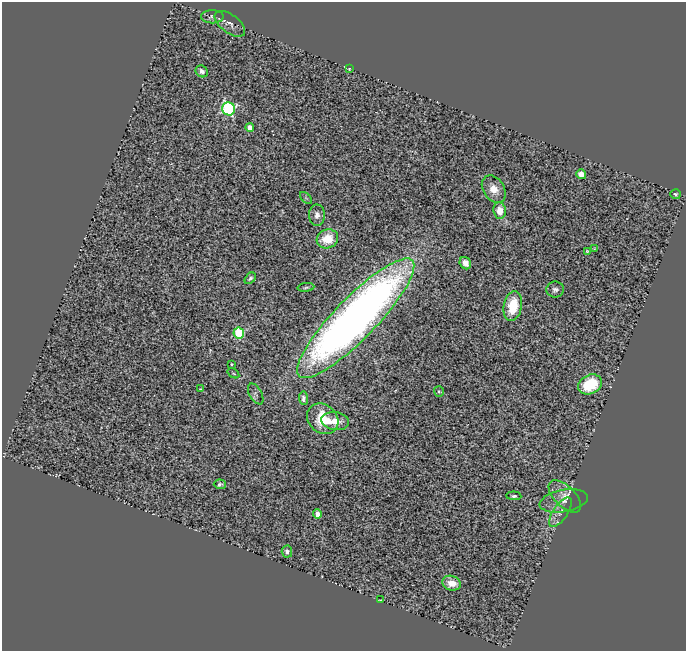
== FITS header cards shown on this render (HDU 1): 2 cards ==
NAXIS1  =                  684
NAXIS2  =                  649

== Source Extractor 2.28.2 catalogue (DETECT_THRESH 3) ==
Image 684 x 649 px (HDU 1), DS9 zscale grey, 1 PNG px = 1 image px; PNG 688 x 653 px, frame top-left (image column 1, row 649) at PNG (2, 2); each listed source drawn as its Kron ellipse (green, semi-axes under 4 px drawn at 4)
Background 0.488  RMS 0.084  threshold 0.251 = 3 sigma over >= 5 px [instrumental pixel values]
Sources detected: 40; all 40 listed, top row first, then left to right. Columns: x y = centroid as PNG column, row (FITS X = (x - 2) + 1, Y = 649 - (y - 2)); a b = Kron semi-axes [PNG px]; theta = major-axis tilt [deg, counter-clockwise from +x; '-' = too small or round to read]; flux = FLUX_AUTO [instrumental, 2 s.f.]
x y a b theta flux
212 17 11 6 0 23
230 24 18 9 -37 41
349 69 4 3 - 6.8
202 71 6 5 - 27
229 109 7 6 - 980
250 128 4 4 - 47
581 174 5 5 - 53
494 189 15 10 -56 75
675 194 5 5 - 9.3
306 198 7 4 -45 10
500 211 8 6 -84 83
317 215 11 8 -89 33
327 239 11 9 18 160
594 249 3 2 - 5
587 251 3 3 - 7
465 263 6 5 - 42
250 278 6 4 48 14
306 287 8 3 6 11
555 290 9 8 - 23
513 306 15 9 80 200
356 318 81 21 46 5900
239 333 5 5 - 450
231 364 3 3 - 5.6
233 373 6 3 -34 6.9
590 384 12 9 25 280
200 389 3 2 - 4.1
439 392 5 5 - 8.2
256 394 11 6 -61 21
303 398 7 4 -86 19
323 419 17 14 -41 210
335 421 14 9 -8 79
220 484 6 5 - 15
514 496 7 4 -3 12
565 496 20 10 -45 62
564 501 24 11 10 64
560 512 17 7 56 39
317 514 5 4 - 44
287 552 6 5 - 20
451 583 9 7 -19 81
381 600 3 2 - 5.2